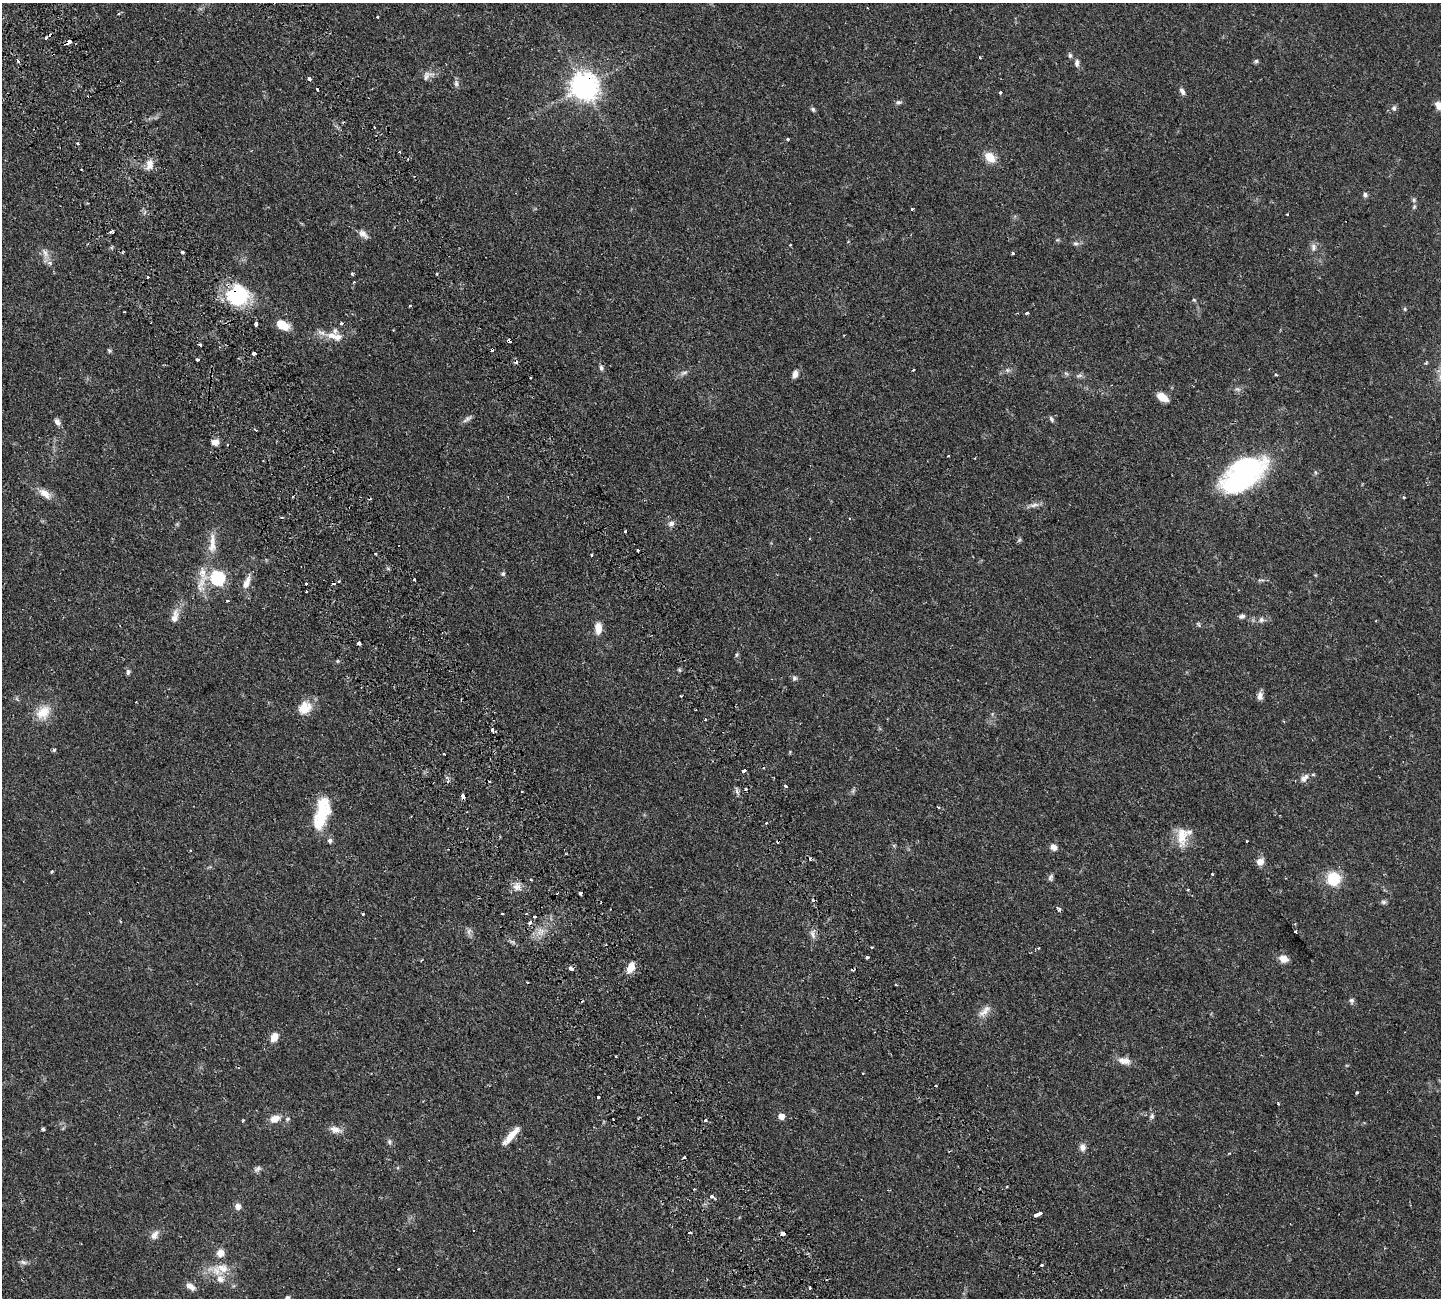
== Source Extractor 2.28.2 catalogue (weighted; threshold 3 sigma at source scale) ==
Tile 11 of 4 x 4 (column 3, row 3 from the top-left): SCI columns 3110-4548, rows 1639-2934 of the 6326 x 6317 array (HDU 1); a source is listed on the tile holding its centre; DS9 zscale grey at full resolution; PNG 1443 x 1300 px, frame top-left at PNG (2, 3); no overlay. Shown black and unused: <1% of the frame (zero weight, under 2 of 3 exposures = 12% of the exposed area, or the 3 px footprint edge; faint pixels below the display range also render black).
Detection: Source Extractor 2.28.2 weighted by HDU 2 'WHT'; one run over the whole footprint, this tile lists its part. Background 0.0542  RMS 0.0052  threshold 0.0233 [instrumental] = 3 sigma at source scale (4.5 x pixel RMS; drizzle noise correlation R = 1.50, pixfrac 1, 0.05/0.05 arcsec/px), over >= 5 px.
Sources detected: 211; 1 inside a brighter object's white glare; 26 cosmic-ray / hot-pixel residue — not listed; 9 inside a brighter listed object's ellipse — not listed separately; the other 175 listed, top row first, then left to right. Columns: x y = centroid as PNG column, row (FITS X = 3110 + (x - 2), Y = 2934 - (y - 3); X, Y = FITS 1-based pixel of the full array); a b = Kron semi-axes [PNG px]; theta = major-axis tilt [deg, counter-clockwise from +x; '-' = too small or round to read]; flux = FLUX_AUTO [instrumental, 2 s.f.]
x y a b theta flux
378 17 4 2 - 0.42
46 38 3 2 - 0.99
69 42 5 4 - 2.6
1070 55 7 5 -74 0.99
980 57 3 2 - 0.52
18 61 3 3 - 4.5
1256 61 6 5 - 0.95
1077 63 10 6 -88 1.8
427 76 18 10 35 3.5
309 79 4 3 - 1.6
456 83 9 6 -89 1.5
584 86 9 8 - 560
317 90 3 3 - 2.6
1182 91 9 5 -59 1.7
1000 92 3 3 - 1.2
899 102 9 5 17 1.2
1439 106 10 7 -48 4.5
1394 108 7 6 - 1.2
813 109 6 5 - 0.9
374 127 2 2 - 0.57
788 139 3 3 - 0.74
78 143 3 3 - 0.95
399 152 3 3 - 1.5
990 157 12 9 -48 7.6
149 164 14 8 84 3.9
81 170 3 2 - 0.42
1365 195 6 5 - 1.2
1414 200 6 5 - 0.83
912 209 3 3 - 1.1
1287 214 3 2 - 0.34
111 232 4 3 - 2.7
363 234 13 8 -34 2.8
1057 240 6 3 18 0.55
1075 243 8 5 -5 1.2
790 245 3 2 - 0.42
1313 247 11 7 87 2.1
123 251 3 2 - 0.49
182 252 3 3 - 1.4
45 253 15 7 -64 3
1013 253 3 3 - 1.2
352 274 3 3 - 1.6
437 274 3 3 - 0.62
148 277 3 3 - 1.5
238 295 22 20 17 34
1194 300 5 3 - 0.46
410 306 3 2 - 0.82
1027 313 3 3 - 1.1
341 323 4 3 - 0.61
256 324 4 4 - 2.1
282 325 13 8 -31 9.7
332 335 13 9 -2 4.8
509 341 4 3 - 4.1
109 351 6 4 -49 0.74
254 353 4 3 - 2.2
197 359 3 3 - 1.2
601 368 8 5 -82 1.2
913 370 4 2 - 0.42
1007 370 6 5 - 0.99
684 373 11 5 17 1.5
1066 373 7 4 -20 0.78
795 374 10 6 79 2.5
1276 374 4 3 - 0.49
1079 375 10 4 11 1.1
530 378 2 2 - 0.48
1237 389 8 4 -14 1.1
1162 397 12 7 -33 5.5
467 419 15 5 30 1.5
1052 419 8 5 -52 1
57 422 9 6 -58 2
256 430 3 2 - 0.68
215 442 8 7 - 3.1
948 456 3 2 - 0.35
263 461 3 2 - 0.36
1315 472 6 4 -71 0.6
1242 476 37 19 32 120
45 493 21 9 -36 4.8
1404 497 4 3 - 0.44
1034 505 15 5 11 2.3
671 523 8 6 22 1.8
212 546 17 11 71 5.1
591 555 3 3 - 0.73
203 574 22 9 -77 6.9
503 574 5 5 - 0.77
218 578 7 6 - 70
414 579 2 2 - 0.67
1261 580 12 2 0 0.88
246 583 20 8 66 4.4
306 584 3 3 - 4.3
306 592 3 2 - 0.83
227 601 3 3 - 0.46
1242 616 8 6 13 1.4
174 617 18 9 75 4.5
1261 620 8 7 - 1.5
1198 624 7 4 -59 0.66
598 628 14 8 86 4.8
359 643 4 3 - 2
736 655 6 4 72 0.67
337 661 5 3 - 0.52
128 672 8 5 77 1.1
794 678 8 7 - 1.2
1260 696 11 7 85 2.2
304 709 21 13 24 7.6
43 712 22 15 44 8.8
705 720 3 2 - 0.7
54 750 5 5 - 0.68
443 754 3 3 - 1.4
744 771 4 3 - 4.9
1304 778 15 8 45 2.8
786 786 3 3 - 2.1
522 792 3 3 - 2.7
463 797 5 3 - 2.8
938 807 4 3 - 0.44
321 814 36 17 68 20
766 823 3 2 - 0.48
1182 836 27 13 84 9.2
330 841 7 6 - 1.3
1247 841 3 3 - 1.2
1053 847 8 6 -50 2.6
1260 862 9 8 - 3.5
52 871 4 3 - 0.55
1212 874 4 2 - 0.46
1050 878 9 5 83 1.3
1333 879 13 12 - 17
517 887 12 9 5 3.2
1188 890 3 2 - 0.48
581 893 4 3 - 5
601 902 3 2 - 0.37
1383 902 8 6 13 1
1058 909 6 4 -56 1.7
363 914 3 3 - 1.1
534 916 3 3 - 3.3
469 931 9 6 76 1.6
1295 932 3 3 - 1.1
813 934 14 6 -68 2.3
871 947 3 2 - 0.81
867 957 3 3 - 1.9
1283 959 10 8 -20 4.4
631 967 12 8 67 5.6
571 968 4 3 - 4.7
852 970 5 3 - 0.57
1351 1001 8 6 -87 1.2
984 1011 22 9 42 4.2
274 1037 10 7 64 4.5
1124 1061 18 9 -12 4
935 1086 3 3 - 1.4
1357 1092 4 3 - 0.66
598 1097 3 3 - 0.76
1278 1104 4 3 - 0.57
781 1116 5 5 - 5.3
1152 1116 8 6 67 1.3
275 1119 11 8 20 4.6
288 1119 7 5 22 0.84
243 1120 4 3 - 0.45
705 1120 3 3 - 2.2
43 1129 4 4 - 0.75
335 1129 16 8 -10 3.4
511 1136 27 6 48 6.7
389 1142 7 5 -71 1
1082 1147 9 8 - 2.4
258 1169 12 5 38 1.5
1006 1187 3 3 - 0.74
711 1196 5 5 - 1.3
238 1207 7 6 - 2.7
1038 1214 7 3 25 8.7
690 1233 4 3 - 0.92
782 1234 4 4 - 5.9
154 1235 13 9 59 2.9
220 1253 10 10 - 3.4
23 1262 9 6 -20 1.5
1041 1265 3 3 - 1.1
222 1268 21 12 -14 7.9
399 1269 3 2 - 0.77
190 1287 12 6 -32 3
810 1288 3 3 - 1.5
287 1298 7 5 77 1.6
Overlapping masked pixels (flux is a lower limit): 8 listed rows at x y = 69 42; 584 86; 238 295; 509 341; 463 797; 517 887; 1058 909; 782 1234
Isophote crosses this tile's border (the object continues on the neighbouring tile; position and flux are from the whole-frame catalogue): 2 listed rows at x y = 1439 106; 287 1298